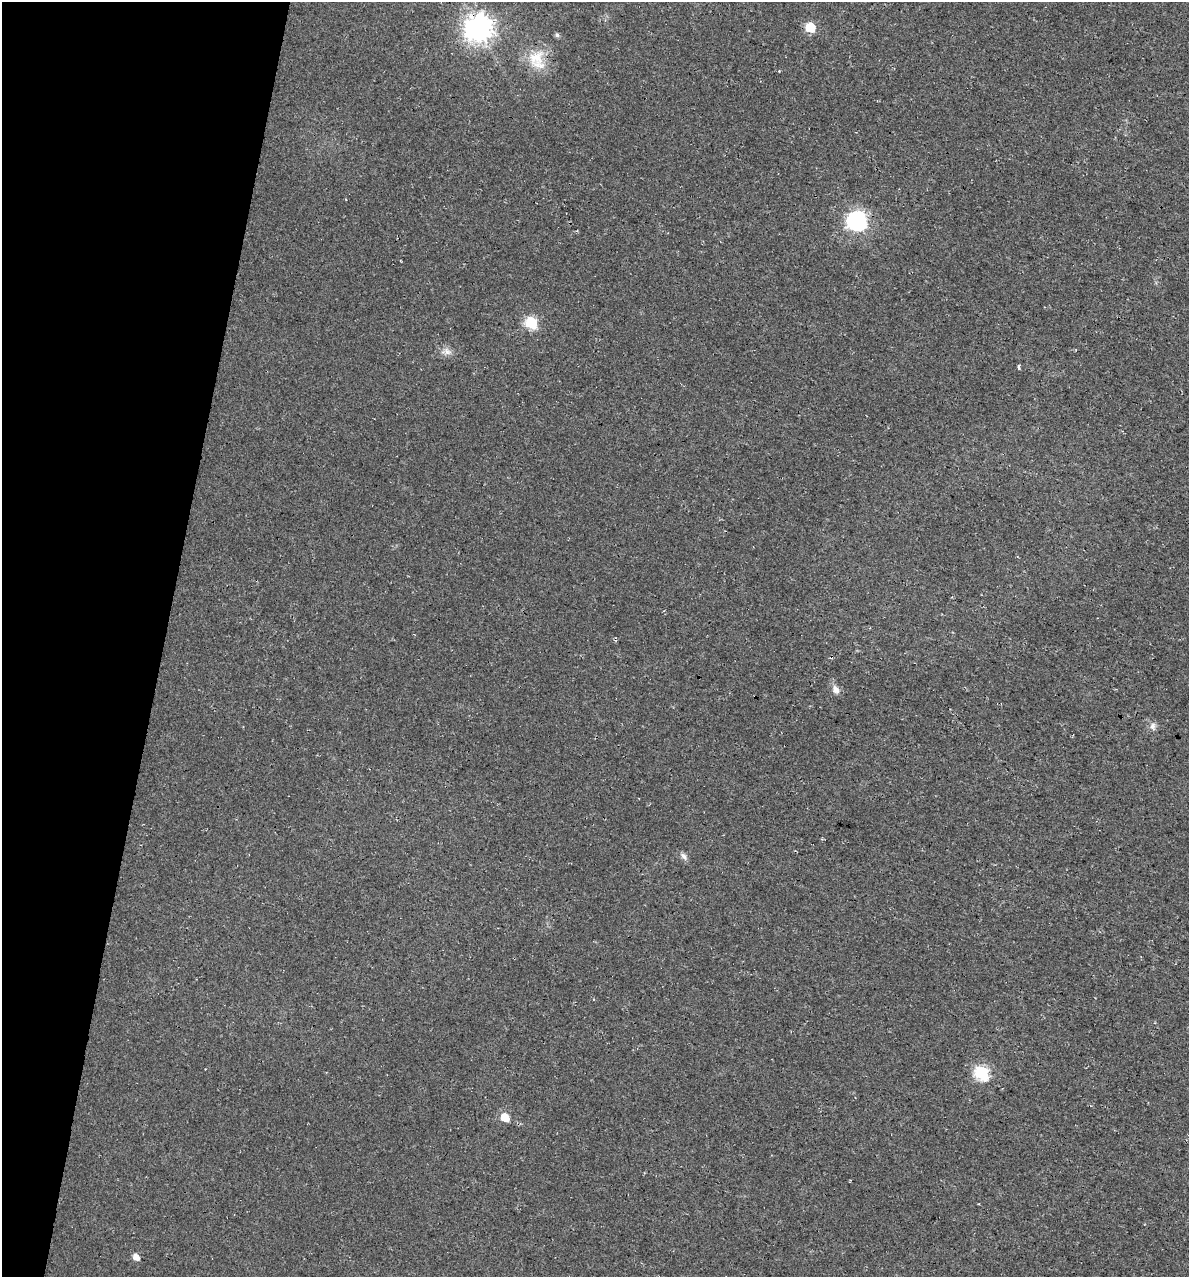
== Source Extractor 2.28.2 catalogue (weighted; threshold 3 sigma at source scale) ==
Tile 9 of 4 x 4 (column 1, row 3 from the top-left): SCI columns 339-1525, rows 1291-2565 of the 5364 x 5141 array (HDU 1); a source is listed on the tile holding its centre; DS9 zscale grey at full resolution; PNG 1191 x 1279 px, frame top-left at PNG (2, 2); no overlay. Shown black and unused: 14% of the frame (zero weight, under 3 of 4 exposures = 5% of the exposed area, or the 3 px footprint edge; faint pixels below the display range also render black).
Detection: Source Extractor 2.28.2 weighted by HDU 2 'WHT'; one run over the whole footprint, this tile lists its part. Background 0.0117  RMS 0.0071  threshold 0.0319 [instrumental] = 3 sigma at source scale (4.5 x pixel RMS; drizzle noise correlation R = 1.50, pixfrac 1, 0.0396/0.0396 arcsec/px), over >= 5 px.
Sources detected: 14; all 14 listed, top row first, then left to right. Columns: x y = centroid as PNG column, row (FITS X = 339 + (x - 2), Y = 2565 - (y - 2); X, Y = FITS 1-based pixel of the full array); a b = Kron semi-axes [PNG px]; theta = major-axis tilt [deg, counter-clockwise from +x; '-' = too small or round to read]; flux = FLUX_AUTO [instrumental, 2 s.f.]
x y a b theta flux
810 27 6 6 - 32
478 29 9 9 - 840
557 35 6 5 - 1.6
536 58 25 19 28 19
857 221 8 7 - 300
531 323 7 6 - 67
447 352 12 8 -37 4
1019 367 4 3 - 3
836 690 12 9 -66 4.1
1153 726 11 8 -84 3.2
684 856 11 7 -47 2.9
982 1073 7 6 - 110
505 1117 7 6 - 14
136 1257 6 5 - 5.6
Overlapping masked pixels (flux is a lower limit): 1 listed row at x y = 478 29